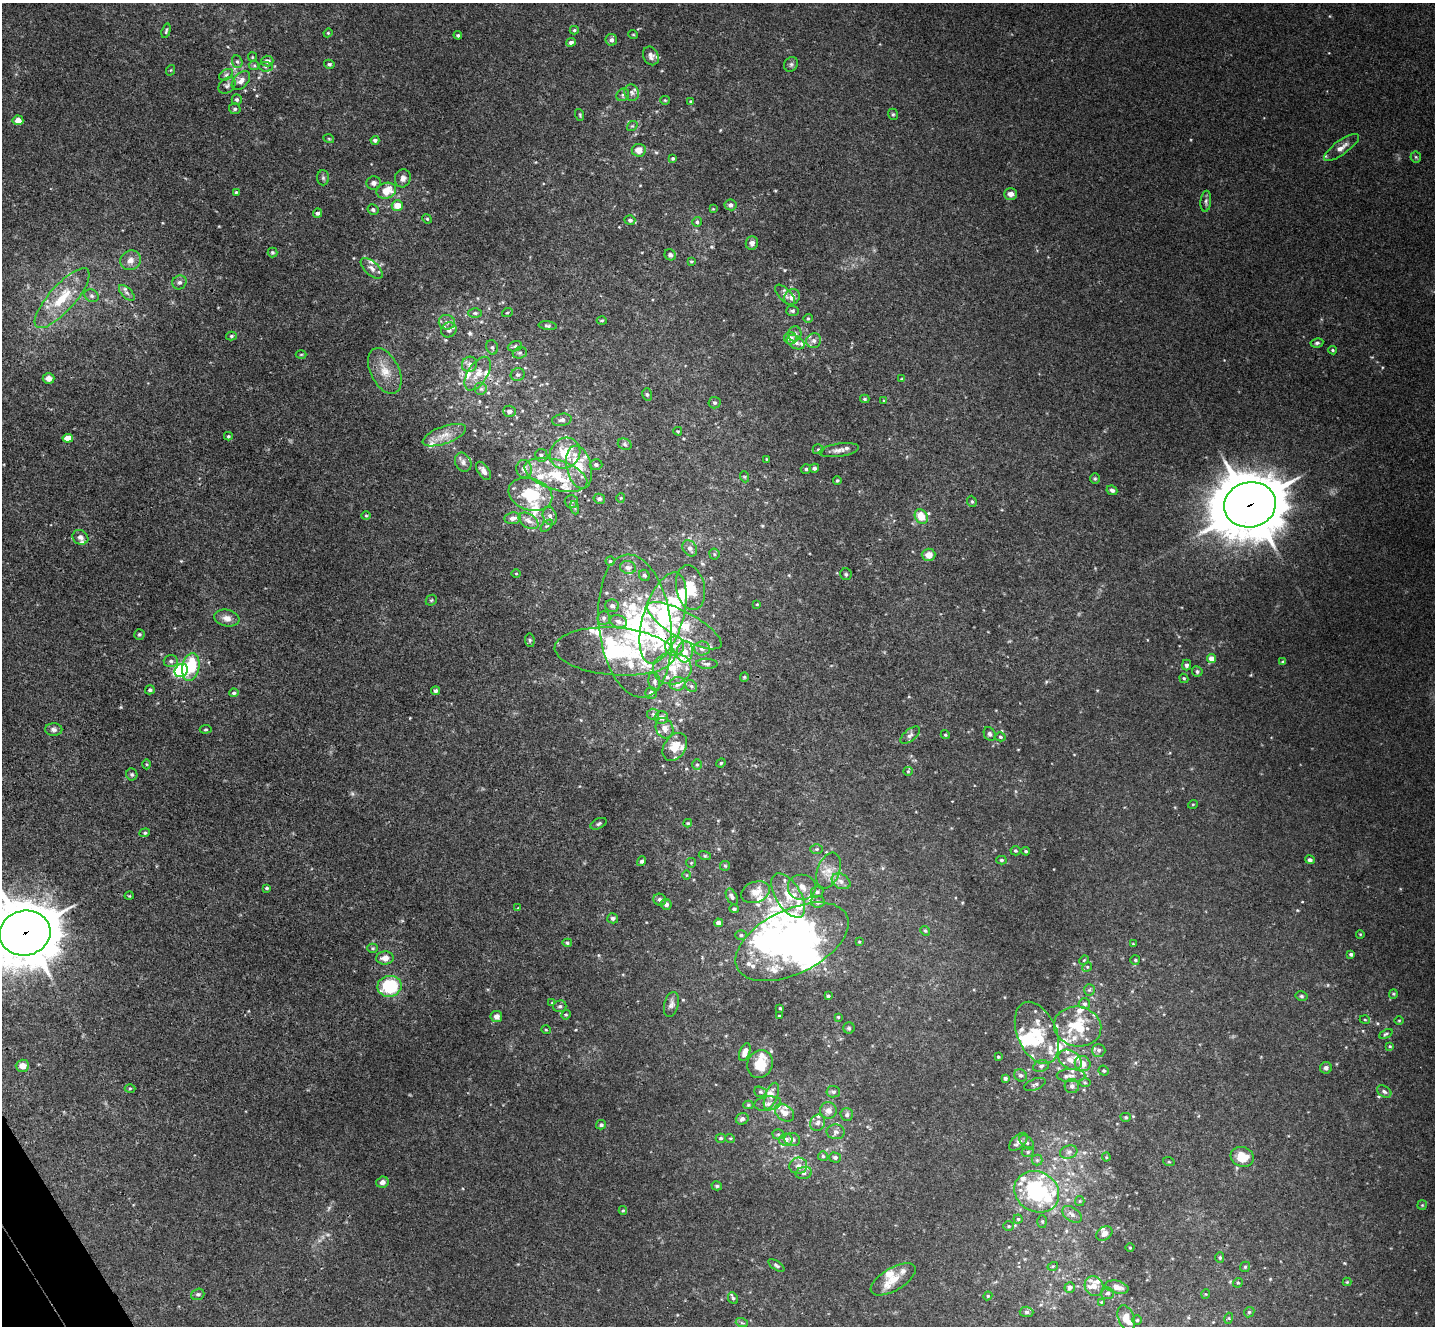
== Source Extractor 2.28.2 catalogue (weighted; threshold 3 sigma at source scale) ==
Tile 7 of 4 x 4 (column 3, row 2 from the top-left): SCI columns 2917-4349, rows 2838-4161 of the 5835 x 5807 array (HDU 1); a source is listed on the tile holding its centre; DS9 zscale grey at full resolution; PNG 1437 x 1328 px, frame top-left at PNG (2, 3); each listed source drawn as its Kron ellipse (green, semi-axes under 4 px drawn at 4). Shown black and unused: <1% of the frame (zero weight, under 3 of 4 exposures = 6% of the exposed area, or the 3 px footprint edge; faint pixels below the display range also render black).
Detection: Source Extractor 2.28.2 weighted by HDU 2 'WHT'; one run over the whole footprint, this tile lists its part. Background 0.0244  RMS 0.0039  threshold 0.0175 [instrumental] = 3 sigma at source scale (4.5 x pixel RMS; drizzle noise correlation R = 1.50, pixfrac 1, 0.05/0.05 arcsec/px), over >= 5 px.
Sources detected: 436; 1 too faint to see at this stretch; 5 inside a brighter object's white glare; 1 cosmic-ray / hot-pixel residue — neither listed nor drawn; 94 inside a brighter listed object's ellipse — not listed separately; the other 335 listed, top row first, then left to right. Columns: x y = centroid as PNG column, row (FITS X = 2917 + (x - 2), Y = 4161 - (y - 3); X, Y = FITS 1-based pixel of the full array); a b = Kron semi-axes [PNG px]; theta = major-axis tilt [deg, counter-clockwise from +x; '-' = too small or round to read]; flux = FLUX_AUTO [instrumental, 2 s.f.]
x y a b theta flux
574 30 4 4 - 0.54
166 31 7 3 74 0.62
328 33 4 4 - 0.41
633 34 5 3 - 0.31
458 35 4 4 - 0.59
611 40 6 5 - 1.5
571 42 5 4 - 1.5
651 56 9 7 -64 1.8
252 57 5 4 - 0.43
267 61 6 5 - 1.8
237 62 6 5 - 0.79
329 64 5 4 - 0.66
791 64 8 6 56 0.89
254 65 5 5 - 0.6
266 67 7 5 -5 0.74
171 70 5 3 - 0.36
226 75 7 5 30 0.81
241 81 11 7 47 2.4
227 85 10 7 42 1.2
632 93 8 7 - 1.3
623 95 7 5 46 0.82
237 100 5 5 - 0.78
665 100 5 4 - 0.41
691 101 4 4 - 0.5
235 109 6 5 - 0.78
893 114 6 4 -68 0.57
580 115 6 3 -72 0.51
18 120 5 5 - 2.8
632 126 6 4 40 0.49
329 139 5 3 - 0.38
375 140 4 4 - 0.95
1341 147 21 7 35 3
639 150 7 6 - 3.2
1416 157 5 5 - 0.61
673 158 4 3 - 0.6
323 178 7 6 - 0.89
403 178 9 8 - 1.7
374 183 7 6 - 1.5
386 191 10 7 18 6.7
236 192 4 4 - 0.45
1011 194 6 6 - 2
1206 201 10 5 84 1.1
397 205 5 5 - 4.9
730 205 6 5 - 1.5
713 209 3 3 - 0.28
373 210 5 5 - 0.85
317 213 4 4 - 1
427 219 5 4 - 0.46
630 220 5 5 - 1.2
697 222 5 5 - 0.76
752 243 7 6 - 1.8
272 252 5 5 - 0.6
670 255 6 5 - 1.1
130 260 11 9 29 2.6
691 261 4 3 - 0.39
372 268 13 6 -42 1.9
179 282 7 6 - 1.1
127 293 10 5 -45 1.3
785 295 13 6 -46 1.5
92 296 7 6 - 0.96
792 297 8 7 - 2.2
62 298 38 13 48 14
792 311 6 5 - 0.69
475 313 7 5 -1 0.68
507 313 5 3 - 0.36
808 318 5 4 - 0.44
602 320 5 3 - 0.4
447 322 8 7 - 1.9
548 326 9 4 -6 0.78
449 330 8 7 - 1.7
795 334 7 7 - 1.5
231 336 5 4 - 0.61
790 338 6 6 - 2.5
814 341 8 7 - 1.5
796 342 9 6 -29 1.7
1317 343 6 4 11 0.82
515 346 7 5 19 0.8
492 347 7 5 -73 0.9
1333 350 4 3 - 0.5
520 353 7 5 20 0.81
301 354 5 3 - 0.38
469 364 8 7 - 1.8
385 371 24 14 -64 6.9
478 374 19 10 57 5.1
518 375 7 6 - 1.3
49 378 6 5 - 2.4
902 379 4 4 - 0.36
481 389 6 6 - 1.2
647 394 6 5 - 0.69
865 399 5 3 - 0.57
884 401 3 3 - 0.38
715 403 6 6 - 0.75
509 411 6 6 - 1.8
562 420 10 6 11 1.4
678 431 4 3 - 0.41
444 435 23 8 20 4.8
228 436 4 3 - 0.53
68 438 5 4 - 4.4
625 444 7 5 -23 0.91
818 449 5 5 - 0.48
839 450 19 6 9 2.3
565 453 16 14 48 10
541 455 6 6 - 0.98
766 459 4 2 - 0.3
463 462 10 8 -61 1.5
596 465 6 5 - 0.95
579 467 22 12 -77 8
814 468 5 4 - 1.1
524 469 9 7 -77 2.3
806 469 5 4 - 0.73
483 471 10 5 -55 1.9
556 475 32 15 -16 15
745 477 5 3 - 0.41
1095 479 5 5 - 0.57
837 480 4 3 - 0.54
1112 490 5 4 - 0.93
530 494 22 16 -18 17
621 498 4 4 - 0.4
599 499 6 5 - 0.98
571 501 6 6 - 1.1
972 501 6 4 -67 0.56
1250 505 26 22 13 2100
575 508 7 4 -72 0.66
366 516 4 4 - 0.46
550 516 9 7 -72 1.4
921 516 8 6 -58 6.6
512 518 8 6 6 1.9
528 521 11 7 -32 2.1
547 526 7 3 45 0.43
80 537 8 7 - 1.6
690 548 9 6 -55 1.7
714 554 5 5 - 0.56
929 555 7 6 - 3.4
610 561 4 4 - 0.53
628 567 8 6 -13 1.5
516 574 5 3 - 0.34
846 574 6 5 - 0.68
644 575 6 5 - 0.67
690 588 22 14 -79 9.5
431 600 6 5 - 0.56
757 604 4 3 - 0.33
612 606 7 6 - 1.4
227 618 13 8 -11 2.7
604 618 7 6 - 1.2
663 618 47 20 73 37
618 621 8 6 -14 1.7
635 626 72 36 -83 65
684 626 42 13 -29 13
139 634 5 5 - 0.65
530 640 7 5 -82 0.68
675 646 9 9 - 3.3
702 648 8 7 - 1.6
615 651 60 24 -4 49
685 652 11 8 84 3.5
1212 659 4 4 - 4.1
171 661 7 5 -3 1.1
1283 662 4 3 - 0.67
707 664 10 5 -2 1
1186 665 5 4 - 0.9
191 667 14 8 80 15
672 668 19 16 2 9
181 671 7 6 - 75
1197 671 5 5 - 0.83
744 677 5 4 - 0.43
1184 678 5 4 - 0.51
654 682 9 6 -81 1.2
677 684 8 6 6 2.8
691 686 6 5 - 0.81
150 690 5 4 - 0.86
436 691 4 4 - 0.81
234 693 5 4 - 0.79
651 693 6 6 - 1.5
653 714 6 5 - 0.86
661 717 6 6 - 2.2
665 728 10 8 -64 2.7
54 729 8 6 -2 1.2
206 729 6 4 6 0.48
990 734 7 5 -65 1.1
910 735 11 6 40 1.4
945 735 4 4 - 0.5
1000 737 5 4 - 0.63
675 747 15 11 56 7.1
721 763 5 4 - 0.48
147 764 5 3 - 0.37
697 765 5 5 - 0.62
908 771 5 4 - 0.43
132 774 6 5 - 0.68
1193 804 5 3 - 0.31
688 823 4 3 - 0.48
598 824 8 5 25 0.78
145 833 5 4 - 0.55
817 849 6 5 - 0.65
1015 851 5 5 - 0.6
1026 851 4 3 - 0.51
705 856 6 4 -18 0.51
1001 860 5 4 - 0.61
1310 860 5 4 - 1.2
642 861 5 4 - 0.91
691 863 5 4 - 0.41
725 866 5 5 - 0.49
828 870 19 11 70 4.7
687 875 5 3 - 0.35
841 881 10 7 -29 2
802 887 14 13 - 4.8
267 888 4 3 - 0.53
755 892 15 10 21 5.1
817 892 6 5 - 1
129 896 5 3 - 0.3
788 896 25 12 -58 8.2
732 897 9 5 -63 1.2
660 900 6 6 - 1
818 902 7 6 - 1.7
666 904 5 5 - 1.2
518 908 4 4 - 0.31
734 909 4 4 - 0.86
613 918 5 5 - 1
718 923 4 4 - 1.8
925 931 5 4 - 0.55
25 933 26 22 11 1900
1360 934 4 3 - 0.29
741 935 6 5 - 0.73
792 942 61 32 26 110
859 942 3 3 - 0.36
567 943 5 4 - 0.58
1133 944 4 2 - 0.34
373 948 5 4 - 0.48
1351 954 4 4 - 0.83
385 958 8 6 3 2.7
1084 960 5 4 - 0.38
1135 960 5 4 - 0.57
1087 967 5 4 - 0.48
389 986 12 10 10 22
1089 990 5 5 - 0.71
1393 994 5 4 - 0.44
828 996 4 4 - 0.61
1301 996 6 4 -15 0.64
552 1003 3 3 - 0.34
671 1004 13 7 75 1.7
1084 1004 6 5 - 0.93
560 1006 6 5 - 0.82
780 1008 3 2 - 0.38
566 1015 5 4 - 0.51
496 1016 6 5 - 2.1
779 1016 3 3 - 0.48
838 1017 4 4 - 0.36
1365 1020 5 3 - 0.34
1399 1021 4 3 - 0.32
1078 1026 24 20 -12 17
849 1028 6 5 - 0.65
546 1030 5 3 - 0.33
1037 1033 33 19 -67 15
1386 1034 7 4 25 0.66
1390 1046 4 3 - 0.41
1099 1050 6 6 - 1.1
745 1052 9 5 69 2.5
998 1057 3 3 - 0.53
1070 1060 13 9 -32 3.3
760 1064 14 12 63 9
1083 1064 8 7 - 3.9
22 1066 6 6 - 2.7
1041 1066 8 6 19 1.2
1326 1068 6 5 - 1.1
1104 1071 5 5 - 0.62
1020 1075 6 6 - 1.1
1071 1076 14 6 0 2.1
1005 1078 4 3 - 0.64
1085 1082 6 4 -2 0.46
1035 1084 11 5 21 1.1
1072 1086 7 7 - 1.5
130 1088 5 3 - 0.43
1384 1091 8 5 -32 1.1
760 1092 6 5 - 0.74
833 1092 7 5 -4 1.1
771 1096 14 6 70 2.2
768 1104 13 7 7 2.2
748 1105 5 4 - 0.49
828 1110 8 8 - 2.3
784 1113 11 7 -39 2.7
847 1115 6 6 - 1.2
1126 1117 5 4 - 0.6
742 1119 6 5 - 1.2
818 1123 8 7 - 1.6
601 1125 5 4 - 0.74
836 1132 9 7 -6 1.6
778 1134 5 5 - 0.59
721 1138 5 4 - 0.7
730 1138 5 3 - 0.36
792 1139 8 6 -15 1.4
786 1140 7 6 - 1.7
1018 1142 11 6 43 2.4
1027 1142 9 5 -44 1.2
1028 1152 6 5 - 0.72
1069 1152 9 6 18 1.5
823 1156 5 5 - 0.61
835 1157 6 5 - 1.1
1106 1157 4 4 - 0.39
1242 1157 12 10 -18 7
1037 1160 5 5 - 0.78
1169 1162 6 4 -18 0.39
798 1166 9 8 - 2.2
804 1173 8 6 14 1.1
382 1182 6 5 - 1.7
717 1186 5 4 - 0.63
1037 1192 23 20 -30 39
1080 1201 5 4 - 0.49
1422 1205 5 5 - 0.45
623 1210 4 4 - 0.46
1072 1214 11 7 -35 1.8
1018 1219 4 4 - 0.47
1042 1221 6 5 - 0.64
1008 1226 5 5 - 0.5
1104 1234 8 6 35 1.8
1130 1248 4 3 - 0.3
1220 1257 5 4 - 0.53
776 1265 9 4 -34 0.91
1053 1266 5 3 - 0.46
1245 1267 5 5 - 0.54
893 1279 25 11 30 5.8
1347 1282 4 4 - 0.37
1238 1283 5 4 - 0.51
1094 1286 10 9 - 3.2
1070 1287 5 5 - 1.4
1117 1287 12 6 -14 3
1107 1293 6 6 - 1.1
198 1294 7 5 20 0.87
1206 1294 5 3 - 0.37
988 1296 4 4 - 0.45
733 1298 6 5 - 0.62
1101 1302 4 4 - 0.33
1026 1312 7 5 -2 0.82
1249 1312 5 4 - 0.5
1126 1318 13 8 -69 5.8
1229 1318 5 3 - 0.44
1137 1320 5 5 - 0.58
742 1323 6 3 -18 0.52
Overlapping masked pixels (flux is a lower limit): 3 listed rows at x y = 1250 505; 663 618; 25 933
Isophote crosses this tile's border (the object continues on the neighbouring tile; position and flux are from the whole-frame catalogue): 1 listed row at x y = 25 933
Unlisted compact peaks at least as high as the median listed source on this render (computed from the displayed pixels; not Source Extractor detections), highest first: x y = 785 270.